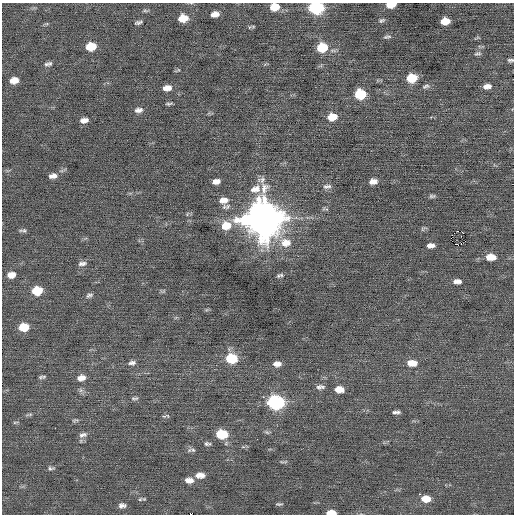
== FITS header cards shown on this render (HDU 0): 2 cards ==
NAXIS1  =                  512 / Axis length
NAXIS2  =                  512 / Axis length

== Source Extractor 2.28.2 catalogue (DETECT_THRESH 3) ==
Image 512 x 512 px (HDU 0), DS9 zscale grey, 1 PNG px = 1 image px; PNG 516 x 516 px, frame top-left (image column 1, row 512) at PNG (2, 3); no overlay
Background -0.0115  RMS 0.71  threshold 2.13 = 3 sigma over >= 5 px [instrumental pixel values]
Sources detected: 84; all 84 listed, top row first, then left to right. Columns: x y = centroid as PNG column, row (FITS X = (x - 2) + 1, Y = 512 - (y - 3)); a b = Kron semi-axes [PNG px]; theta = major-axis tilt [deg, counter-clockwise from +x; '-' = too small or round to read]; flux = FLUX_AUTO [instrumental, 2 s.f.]
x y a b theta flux
391 5 8 4 5 910
275 7 9 7 8 860
316 8 9 7 5 6300
215 14 8 5 8 300
183 18 8 6 7 810
382 20 8 5 27 92
445 21 8 6 8 690
138 22 9 4 16 110
253 26 6 4 0 49
387 37 11 4 7 95
91 46 8 6 9 1200
322 47 9 7 10 1800
478 54 11 4 11 100
510 60 7 4 -5 99
50 63 6 5 - 95
46 64 6 6 - 94
412 78 8 6 12 1400
14 80 8 5 11 450
426 86 10 5 15 110
487 86 8 5 8 290
167 88 9 6 10 370
360 94 8 7 - 2200
169 104 6 2 7 79
138 110 10 6 10 190
332 117 9 7 11 740
84 120 9 5 9 240
53 176 10 6 8 240
261 180 11 8 13 230
216 181 7 5 12 270
373 181 8 5 9 280
327 186 11 5 8 150
255 189 15 10 19 460
432 196 9 5 0 96
224 200 10 6 7 350
226 206 11 6 14 140
327 209 7 4 -8 74
263 219 13 12 - 150000
226 226 11 9 9 840
423 229 8 5 34 81
24 231 8 5 -10 100
458 231 2 2 - 11000
286 243 15 11 -2 670
456 244 6 2 -19 650
431 245 7 5 4 220
491 257 10 6 -2 650
82 263 11 6 8 170
11 275 8 6 10 360
280 275 8 4 15 100
457 281 9 5 -1 220
37 291 8 7 - 1300
89 295 9 5 21 120
24 327 8 6 8 1200
232 358 9 7 2 2100
132 363 10 6 7 160
412 363 10 7 -4 540
277 364 9 6 3 310
44 377 8 6 34 92
81 378 10 7 12 340
320 387 11 6 3 160
339 389 9 6 -4 480
263 397 3 2 - 110
135 398 12 5 0 100
276 402 10 7 -2 10000
396 412 8 3 1 140
29 415 10 3 15 92
168 416 7 4 -43 76
75 420 9 4 3 84
15 422 8 3 13 58
267 432 8 4 -36 85
222 434 9 7 -1 1900
83 435 12 7 15 210
207 444 8 5 -6 110
193 450 8 6 -14 120
284 462 13 3 2 70
51 468 8 4 2 100
200 475 10 6 0 360
189 480 9 6 -4 320
419 494 2 2 - 320
140 499 7 5 20 83
426 499 9 6 -2 600
279 504 8 3 -5 74
122 505 9 6 -1 180
331 513 9 4 1 480
191 514 2 2 - 600
At the frame edge (FLAGS 8, measured only in part): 6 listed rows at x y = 391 5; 275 7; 316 8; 510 60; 331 513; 191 514